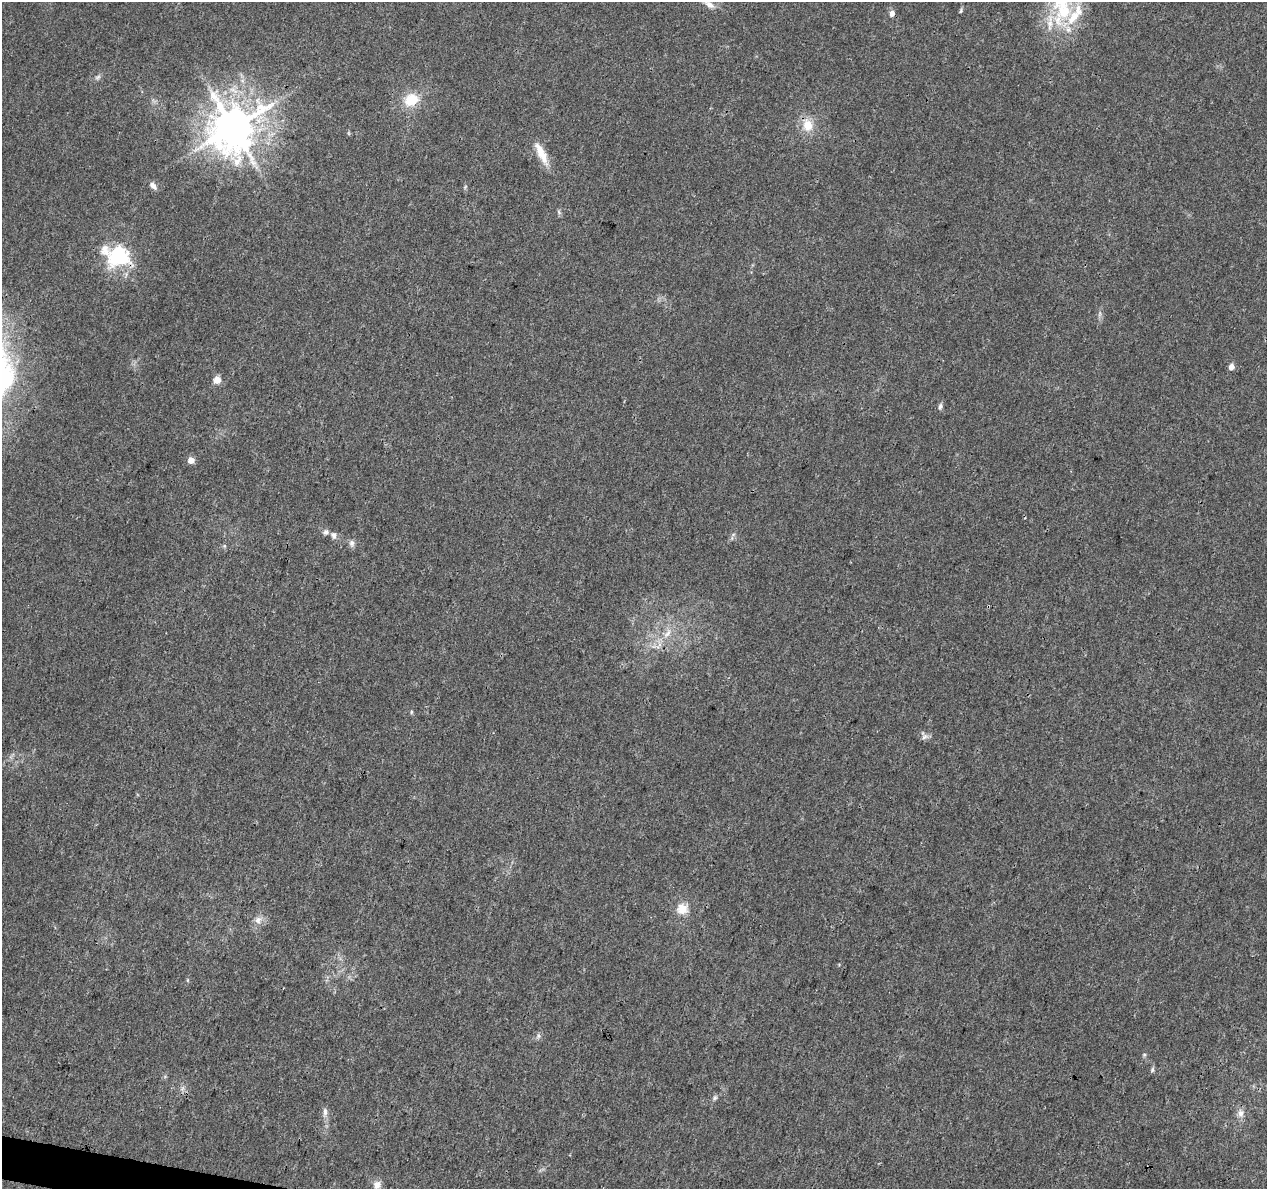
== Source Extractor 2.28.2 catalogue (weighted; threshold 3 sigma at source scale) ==
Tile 7 of 4 x 4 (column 3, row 2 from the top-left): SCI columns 2532-3796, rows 2603-3789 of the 5076 x 5262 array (HDU 1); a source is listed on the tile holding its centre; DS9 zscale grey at full resolution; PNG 1269 x 1191 px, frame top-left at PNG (2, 2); no overlay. Shown black and unused: <1% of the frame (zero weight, under 3 of 4 exposures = <1% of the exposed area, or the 3 px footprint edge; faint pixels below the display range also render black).
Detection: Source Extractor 2.28.2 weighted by HDU 2 'WHT'; one run over the whole footprint, this tile lists its part. Background 0.0195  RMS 0.0029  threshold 0.0131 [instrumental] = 3 sigma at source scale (4.5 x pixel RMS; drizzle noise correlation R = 1.50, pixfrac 1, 0.0396/0.0396 arcsec/px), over >= 5 px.
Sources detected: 38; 6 inside a brighter listed object's ellipse — not listed separately; the other 32 listed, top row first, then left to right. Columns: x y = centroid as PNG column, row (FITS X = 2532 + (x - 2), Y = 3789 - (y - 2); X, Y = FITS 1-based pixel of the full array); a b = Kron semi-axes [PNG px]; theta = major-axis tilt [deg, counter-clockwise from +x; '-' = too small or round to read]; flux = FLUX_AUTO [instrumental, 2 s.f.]
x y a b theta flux
709 4 17 8 -30 2.2
1062 10 51 28 86 22
961 11 6 5 - 0.45
892 13 6 5 - 1.9
98 77 9 5 37 0.82
411 100 17 14 25 7.4
808 125 16 13 -79 5.2
233 127 14 13 - 1000
541 153 34 9 -64 5.1
153 186 12 7 -49 1.4
465 187 6 4 48 0.37
119 256 31 26 4 20
1231 367 5 5 - 2.5
217 380 5 5 - 4.9
940 406 9 6 74 0.85
191 460 5 5 - 3.3
326 532 7 7 - 0.94
333 535 9 7 -65 1.2
352 543 9 7 88 1.1
224 546 6 4 72 0.41
667 634 16 8 49 3
411 712 5 3 - 0.37
925 737 11 6 29 1.1
682 909 14 13 - 4.1
258 920 11 9 55 2
538 1036 7 7 - 0.85
1144 1055 5 5 - 0.43
1152 1070 7 5 76 0.59
715 1098 8 6 42 0.71
325 1112 14 6 88 1.4
1241 1113 12 9 -87 1.9
377 1185 11 10 - 2
Overlapping masked pixels (flux is a lower limit): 1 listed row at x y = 119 256
Isophote crosses this tile's border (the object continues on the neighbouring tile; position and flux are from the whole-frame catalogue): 1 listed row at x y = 1062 10